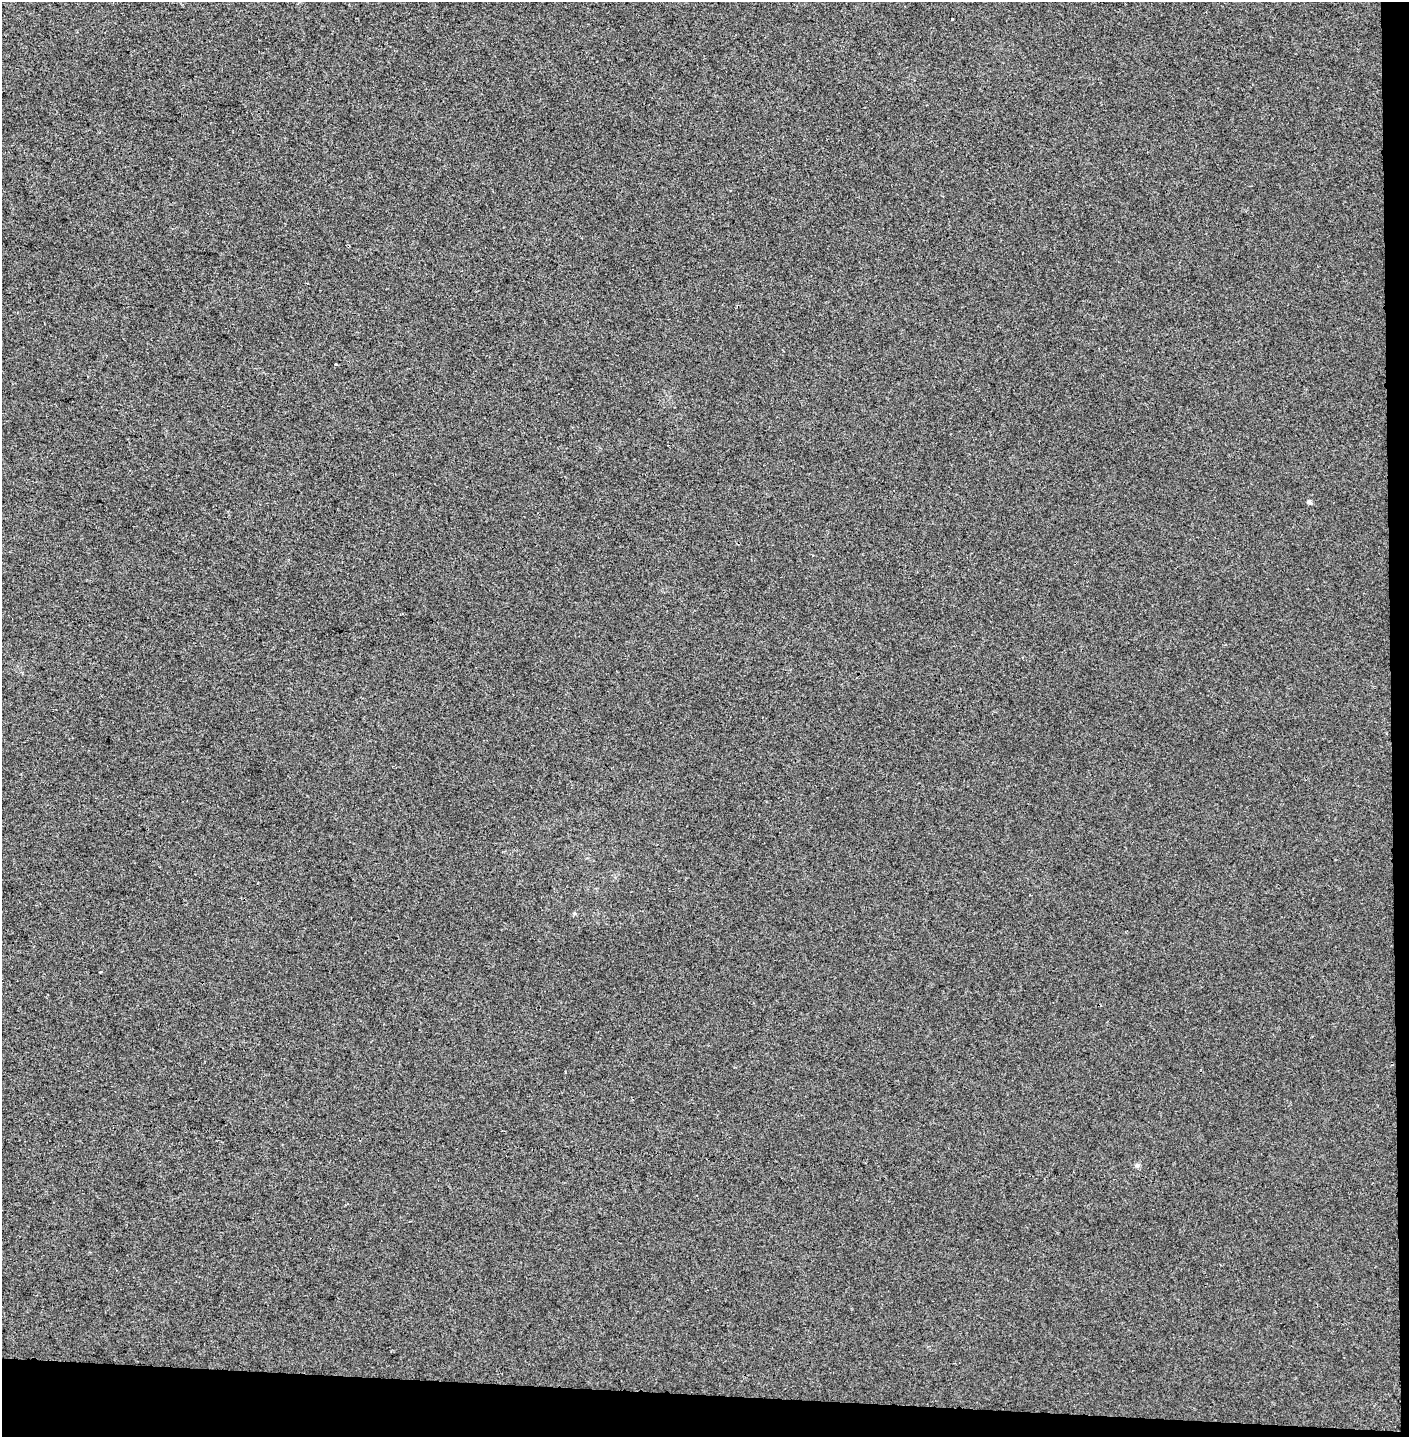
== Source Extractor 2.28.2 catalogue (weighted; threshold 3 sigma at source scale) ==
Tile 9 of 3 x 3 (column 3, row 3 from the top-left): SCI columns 2985-4391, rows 1-1435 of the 4563 x 4312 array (HDU 1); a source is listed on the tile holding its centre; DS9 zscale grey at full resolution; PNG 1411 x 1439 px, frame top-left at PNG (2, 2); no overlay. Shown black and unused: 4% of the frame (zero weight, under 2 of 3 exposures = <1% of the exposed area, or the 3 px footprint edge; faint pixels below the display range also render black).
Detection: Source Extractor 2.28.2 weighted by HDU 2 'WHT'; one run over the whole footprint, this tile lists its part. Background 0.00647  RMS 0.006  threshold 0.0271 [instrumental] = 3 sigma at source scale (4.5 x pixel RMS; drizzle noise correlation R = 1.50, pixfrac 1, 0.0396/0.0396 arcsec/px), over >= 5 px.
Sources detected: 5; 1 cosmic-ray / hot-pixel residue — not listed; the other 4 listed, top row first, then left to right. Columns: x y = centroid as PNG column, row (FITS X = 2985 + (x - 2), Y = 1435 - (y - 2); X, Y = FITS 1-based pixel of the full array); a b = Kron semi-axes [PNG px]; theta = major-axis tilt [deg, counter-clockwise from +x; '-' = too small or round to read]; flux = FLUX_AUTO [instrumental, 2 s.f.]
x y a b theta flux
952 19 3 3 - 8
335 364 3 3 - 0.59
1309 502 6 5 - 1.1
1137 1165 6 5 - 1.1